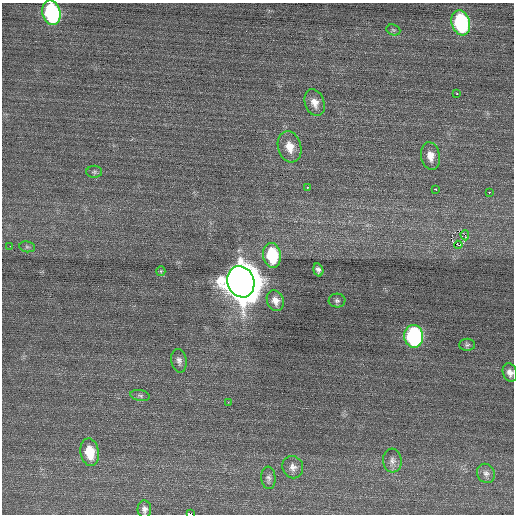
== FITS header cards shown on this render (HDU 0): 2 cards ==
NAXIS1  =                  512 / Axis length
NAXIS2  =                  512 / Axis length

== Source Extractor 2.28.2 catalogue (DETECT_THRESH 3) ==
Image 512 x 512 px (HDU 0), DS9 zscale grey, 1 PNG px = 1 image px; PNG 516 x 516 px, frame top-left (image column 1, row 512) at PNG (2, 3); each listed source drawn as its Kron ellipse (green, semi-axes under 4 px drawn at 4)
Background 0.141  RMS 0.67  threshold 2.02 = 3 sigma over >= 5 px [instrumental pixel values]
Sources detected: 35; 1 with non-positive FLUX_AUTO (blend fragments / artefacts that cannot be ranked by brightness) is neither listed nor drawn; the other 34 listed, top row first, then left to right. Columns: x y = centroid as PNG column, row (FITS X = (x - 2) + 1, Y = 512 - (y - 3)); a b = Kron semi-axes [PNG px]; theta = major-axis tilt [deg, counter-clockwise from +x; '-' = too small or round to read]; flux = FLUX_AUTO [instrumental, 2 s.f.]
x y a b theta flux
51 13 12 9 -76 6700
461 23 13 9 -74 5400
393 30 7 5 -21 83
457 94 3 3 - 94
315 103 14 9 -70 420
290 147 16 11 -74 650
430 156 14 9 -80 460
94 172 8 6 0 95
307 188 3 3 - 210
436 189 3 3 - 260
489 192 2 2 - 490
465 235 5 3 - 370
458 245 4 3 - 2400
10 246 2 2 - 140
27 247 8 5 -8 100
272 255 12 9 -81 2500
318 270 7 4 -74 170
161 271 5 4 - 51
241 282 16 13 -70 150000
275 301 10 8 -67 340
337 301 8 7 - 120
414 336 11 9 -84 7900
467 345 8 6 1 100
179 361 12 7 -80 200
510 373 9 7 -71 240
140 396 10 5 -12 110
228 402 2 2 - 240
90 452 14 9 -80 1100
392 460 12 9 -85 260
293 467 11 10 - 270
486 473 10 8 -57 210
268 478 11 7 -86 160
144 509 9 7 -87 170
190 514 3 2 - 2100
At the frame edge (FLAGS 8, measured only in part): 3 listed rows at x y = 51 13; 510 373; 190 514
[1 non-positive-flux detection neither listed nor drawn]